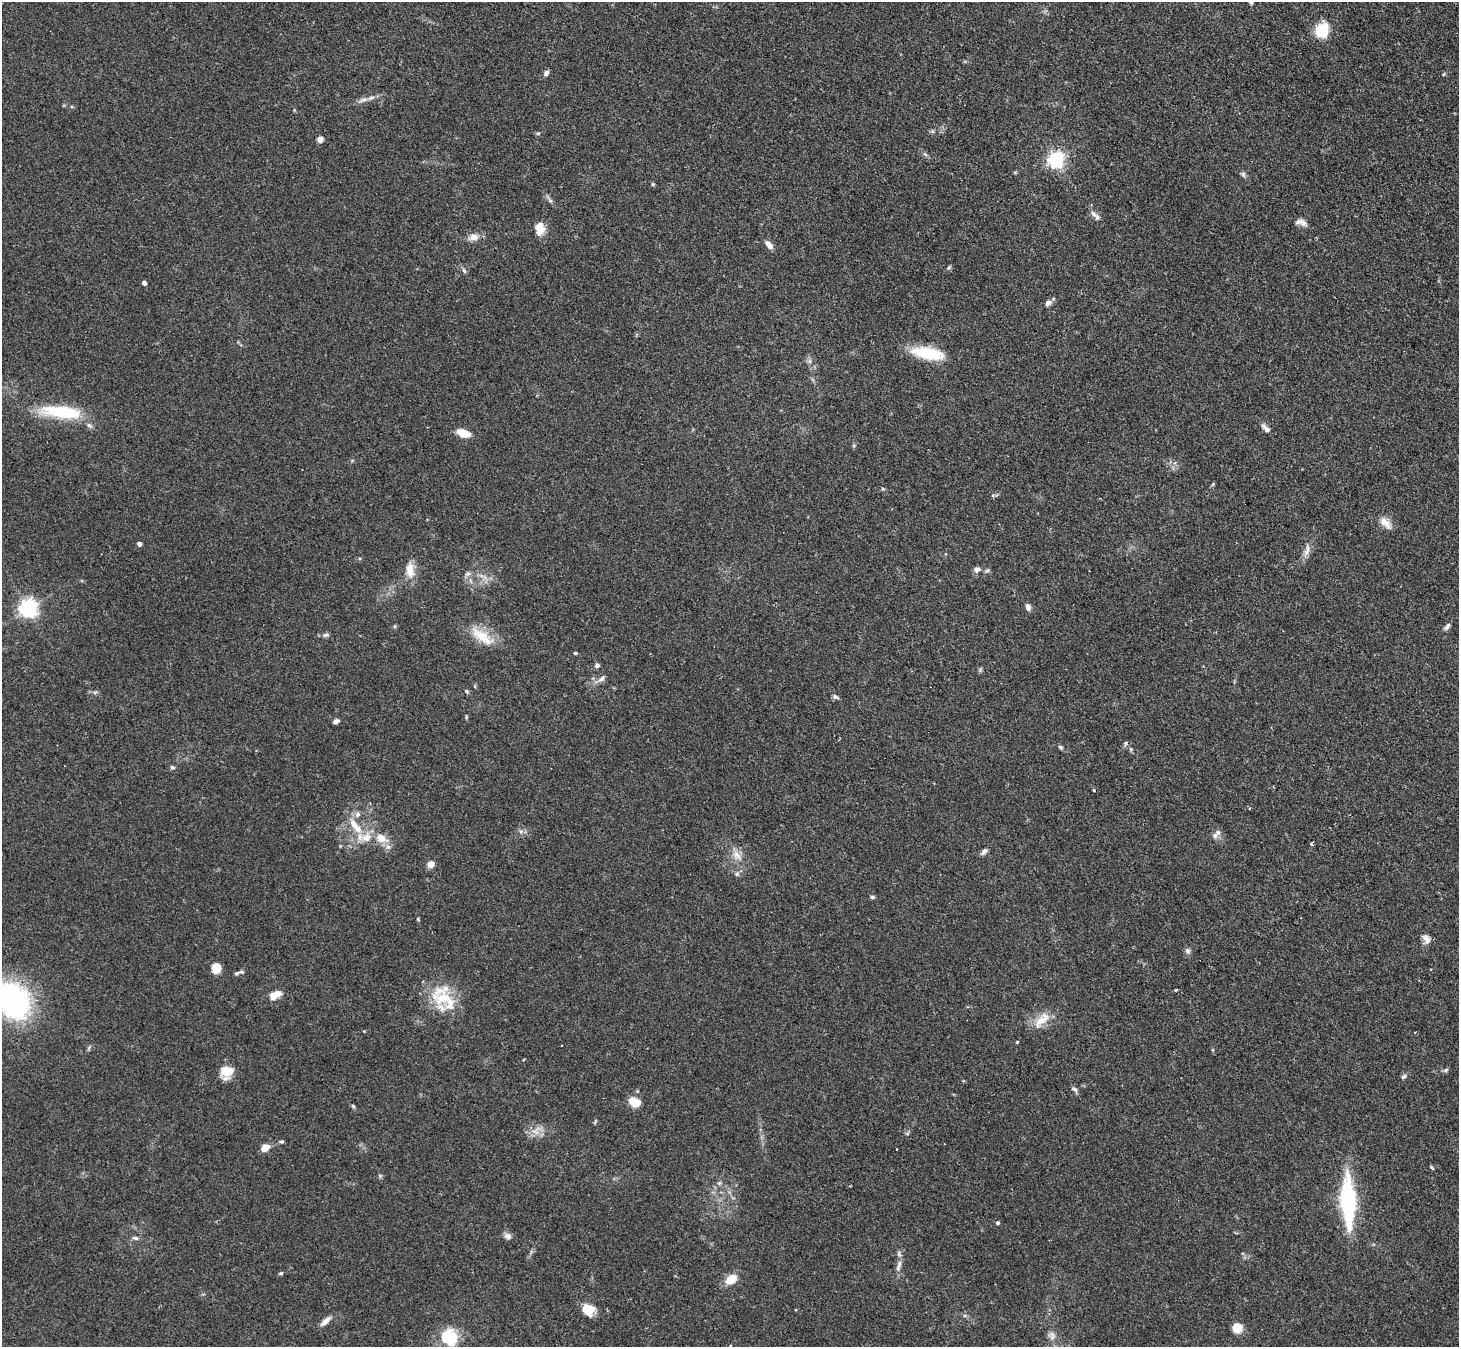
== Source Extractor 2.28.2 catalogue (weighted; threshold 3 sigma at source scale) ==
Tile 10 of 4 x 4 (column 2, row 3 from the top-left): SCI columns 1490-2946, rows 1515-2859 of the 5893 x 5858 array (HDU 1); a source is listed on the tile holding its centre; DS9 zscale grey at full resolution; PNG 1461 x 1349 px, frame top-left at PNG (2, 2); no overlay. Shown black and unused: <1% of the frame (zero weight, under 2 of 3 exposures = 3% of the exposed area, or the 3 px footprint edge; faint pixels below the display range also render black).
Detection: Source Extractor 2.28.2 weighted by HDU 2 'WHT'; one run over the whole footprint, this tile lists its part. Background 0.106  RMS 0.0065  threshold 0.0291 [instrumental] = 3 sigma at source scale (4.5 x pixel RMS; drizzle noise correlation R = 1.50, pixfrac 1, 0.05/0.05 arcsec/px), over >= 5 px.
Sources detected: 99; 2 cosmic-ray / hot-pixel residue — not listed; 5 inside a brighter listed object's ellipse — not listed separately; the other 92 listed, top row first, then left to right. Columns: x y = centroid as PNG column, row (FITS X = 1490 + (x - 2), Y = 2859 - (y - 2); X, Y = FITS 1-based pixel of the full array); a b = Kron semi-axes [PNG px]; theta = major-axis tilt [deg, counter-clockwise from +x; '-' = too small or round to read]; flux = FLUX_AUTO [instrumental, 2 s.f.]
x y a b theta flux
1251 2 5 4 - 1.6
1322 30 13 11 70 24
546 73 7 5 53 2.2
363 100 15 5 18 3
538 133 6 4 1 0.82
320 139 6 6 - 3.7
925 154 7 4 -45 1.3
1056 160 6 6 - 200
1243 174 8 4 -89 1.3
653 184 5 4 - 0.68
550 200 7 5 -31 1.4
1094 214 11 6 -40 2.4
1299 222 14 7 12 3.4
539 226 14 12 -76 6.9
473 237 14 9 8 4.8
769 245 12 6 -48 3.5
948 268 6 4 45 0.9
464 271 8 4 -62 1.3
144 283 4 4 - 2.9
1048 303 8 6 43 2.5
927 353 39 13 -10 23
809 361 7 4 -89 1.4
61 412 48 13 -6 38
1266 429 12 5 -45 3.1
463 433 14 8 -18 9.3
1213 484 5 4 - 0.77
1385 523 19 9 -44 5.8
139 544 4 4 - 3.1
1306 552 11 7 51 3.4
410 570 21 10 -88 8.2
977 570 9 7 22 2.3
467 574 9 5 26 1.6
1028 607 7 5 -76 3.1
28 608 7 6 - 280
1447 627 10 5 53 1.8
325 635 10 5 6 1.7
482 636 36 13 -34 16
575 653 4 4 - 0.81
597 665 7 6 - 1.5
602 679 10 7 42 2.4
466 691 5 4 - 0.75
95 692 7 4 18 1
835 697 8 5 -29 1.5
466 717 5 3 - 0.64
336 721 8 5 27 1.9
1126 743 6 5 - 1.1
1060 747 6 4 -33 1.2
172 767 7 4 -17 1.1
1094 790 3 3 - 0.78
355 826 29 10 -53 12
521 831 6 5 - 1.3
1218 832 8 7 - 2.3
381 838 20 13 -22 9.4
984 852 9 5 47 2
737 855 17 9 -46 5.9
431 864 4 4 - 14
737 874 7 5 21 1.5
872 897 6 5 - 0.98
418 919 6 3 -73 0.66
1426 939 12 8 -54 3.7
1188 951 8 6 -66 1.8
216 968 9 9 - 8.4
237 973 7 5 31 1.5
1176 990 3 3 - 0.84
275 995 14 8 29 7.1
13 1000 30 23 -52 140
444 1000 43 20 -28 26
1042 1020 27 12 42 10
364 1031 3 3 - 0.46
1446 1070 6 5 - 1.2
227 1071 16 13 8 10
1404 1076 8 5 33 1.6
1074 1089 9 5 -41 1.7
634 1102 9 6 -24 16
353 1106 5 5 - 0.84
536 1130 17 9 34 5.7
282 1141 6 4 16 0.97
265 1148 9 6 26 6.9
1432 1167 6 3 -39 0.69
380 1176 6 5 - 0.92
719 1183 6 5 - 1.2
1348 1202 42 11 -88 85
997 1223 4 4 - 1.3
507 1236 10 8 -32 2.4
135 1238 9 5 -8 1.7
899 1266 20 5 72 3.7
281 1273 6 5 - 0.84
731 1279 13 8 36 11
588 1310 12 10 -38 12
325 1321 16 6 42 4
1237 1328 7 7 - 14
450 1337 19 17 -28 24
Isophote crosses this tile's border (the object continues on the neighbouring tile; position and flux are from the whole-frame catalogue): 2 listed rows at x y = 1251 2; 13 1000